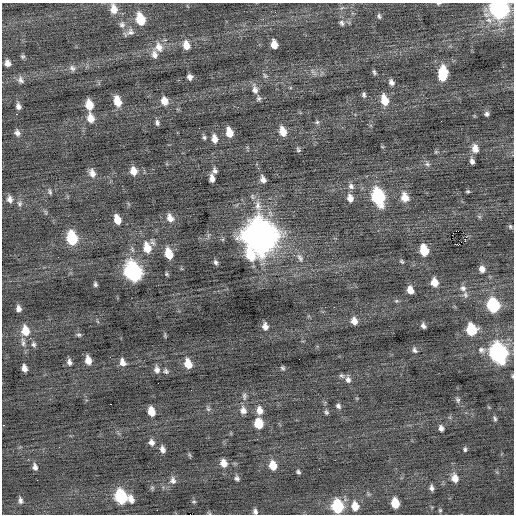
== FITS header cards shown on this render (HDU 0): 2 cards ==
NAXIS1  =                  512 / Axis length
NAXIS2  =                  512 / Axis length

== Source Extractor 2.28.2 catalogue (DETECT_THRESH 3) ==
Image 512 x 512 px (HDU 0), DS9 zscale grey, 1 PNG px = 1 image px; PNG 516 x 516 px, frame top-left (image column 1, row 512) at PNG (2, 3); no overlay
Background -0.0249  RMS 0.84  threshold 2.51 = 3 sigma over >= 5 px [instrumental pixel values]
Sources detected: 148; all 148 listed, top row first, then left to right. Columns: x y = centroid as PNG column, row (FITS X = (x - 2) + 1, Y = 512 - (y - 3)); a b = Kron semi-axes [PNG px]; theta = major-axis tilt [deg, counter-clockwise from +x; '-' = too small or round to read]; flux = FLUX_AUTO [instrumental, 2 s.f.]
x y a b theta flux
438 4 6 4 6 73
114 9 12 9 -78 560
499 9 10 9 - 17000
275 12 2 2 - 30
379 16 8 4 -75 110
140 19 10 7 -74 1800
342 23 9 6 -66 160
122 24 10 9 - 260
130 32 12 10 28 290
274 44 7 5 -75 540
186 45 11 8 -75 520
159 47 13 11 -68 560
154 54 11 8 -83 310
23 56 6 6 - 100
7 63 7 6 - 300
72 68 10 7 -28 210
312 71 7 4 -71 120
374 72 6 4 -62 100
442 75 15 8 68 2300
265 76 8 5 -54 120
190 77 5 5 - 220
21 80 11 8 -69 230
391 82 7 5 -57 220
255 89 14 8 -75 350
364 95 6 5 - 120
259 98 7 6 - 120
384 100 11 7 -74 890
117 101 10 7 -73 870
164 101 10 7 -68 460
89 105 9 7 -78 870
18 106 7 5 -79 210
487 114 6 6 - 140
90 118 11 8 -79 520
441 121 2 2 - 150
317 122 6 5 - 100
157 123 7 5 -75 150
283 131 9 6 -73 670
229 132 9 6 -75 740
17 133 8 7 - 210
204 137 6 5 - 100
214 139 10 7 -79 390
475 148 10 8 -78 470
298 150 7 5 -57 100
472 161 8 5 -75 180
427 164 7 6 - 160
133 171 10 8 -74 480
215 171 7 6 - 150
92 173 11 7 -66 360
212 178 7 5 -80 310
263 179 7 5 -64 270
351 186 9 7 -47 200
468 191 5 4 - 75
50 192 8 5 -76 110
378 197 12 7 -73 6700
405 197 11 8 -69 620
350 198 9 7 -72 360
10 199 9 7 -75 270
19 203 8 7 - 170
258 206 15 9 -80 520
45 212 7 4 -71 78
479 216 6 4 -20 80
170 218 11 8 -62 390
117 219 9 6 -71 630
510 227 6 5 - 87
458 231 2 2 - 1800
260 236 14 12 -67 100000
72 238 10 7 -76 3200
457 244 4 2 - 72
147 248 12 8 -75 900
424 250 9 6 -76 1500
169 254 10 6 -73 1200
250 255 15 10 -63 1800
300 258 13 7 -57 280
402 261 7 5 -48 86
216 262 6 5 - 130
482 269 7 6 - 300
133 272 12 8 -70 14000
167 274 6 4 -21 72
434 282 8 7 - 610
95 284 5 4 - 100
463 288 9 8 - 240
410 290 7 6 - 480
465 295 8 6 -88 170
493 305 9 7 -78 5300
334 307 2 2 - 140
18 309 6 5 - 210
354 321 8 6 -66 380
265 326 8 6 -78 300
423 326 5 4 - 150
471 330 8 7 - 2400
25 331 12 9 -77 790
79 335 6 5 - 89
165 335 7 4 90 65
23 342 14 6 -84 260
34 344 7 6 - 130
415 350 8 5 -62 140
481 350 10 8 -20 240
498 353 11 8 -73 16000
299 359 2 2 - 54
88 360 8 5 -77 460
69 362 7 5 -79 180
122 362 9 6 -69 340
188 364 9 6 -72 780
24 368 7 5 -77 290
283 368 6 5 - 92
157 369 9 7 -80 250
166 371 7 6 - 130
342 376 8 5 -28 110
512 376 5 3 - 61
348 379 10 7 -82 230
244 396 11 5 -89 170
458 400 7 6 - 130
111 404 3 2 - 80
338 406 7 5 -49 150
208 409 8 5 -65 120
243 410 10 8 -76 320
259 410 10 8 -83 410
151 411 8 6 -74 710
326 412 7 5 -64 110
495 419 7 5 -74 100
258 423 9 7 -79 1100
3 425 2 2 - 390
441 428 6 5 - 200
151 442 8 7 - 250
59 447 2 2 - 32
162 449 8 6 -75 240
465 449 6 4 -88 95
190 455 6 4 -70 69
223 463 9 7 -66 490
273 465 9 7 -79 790
35 467 7 6 - 200
319 469 2 2 - 43
298 472 5 4 - 99
237 478 6 5 - 140
455 478 9 7 -74 470
37 480 2 2 - 29
173 480 10 8 -82 240
152 488 6 5 - 91
432 488 7 5 -76 180
121 497 10 7 -73 4100
131 499 11 7 -67 360
20 500 8 5 -82 170
194 502 6 4 -1 64
395 503 8 6 -79 1200
337 506 9 7 -81 3900
355 506 10 7 -79 670
440 510 4 4 - 68
255 511 7 5 -72 160
At the frame edge (FLAGS 8, measured only in part): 5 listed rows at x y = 438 4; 499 9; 512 376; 3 425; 255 511